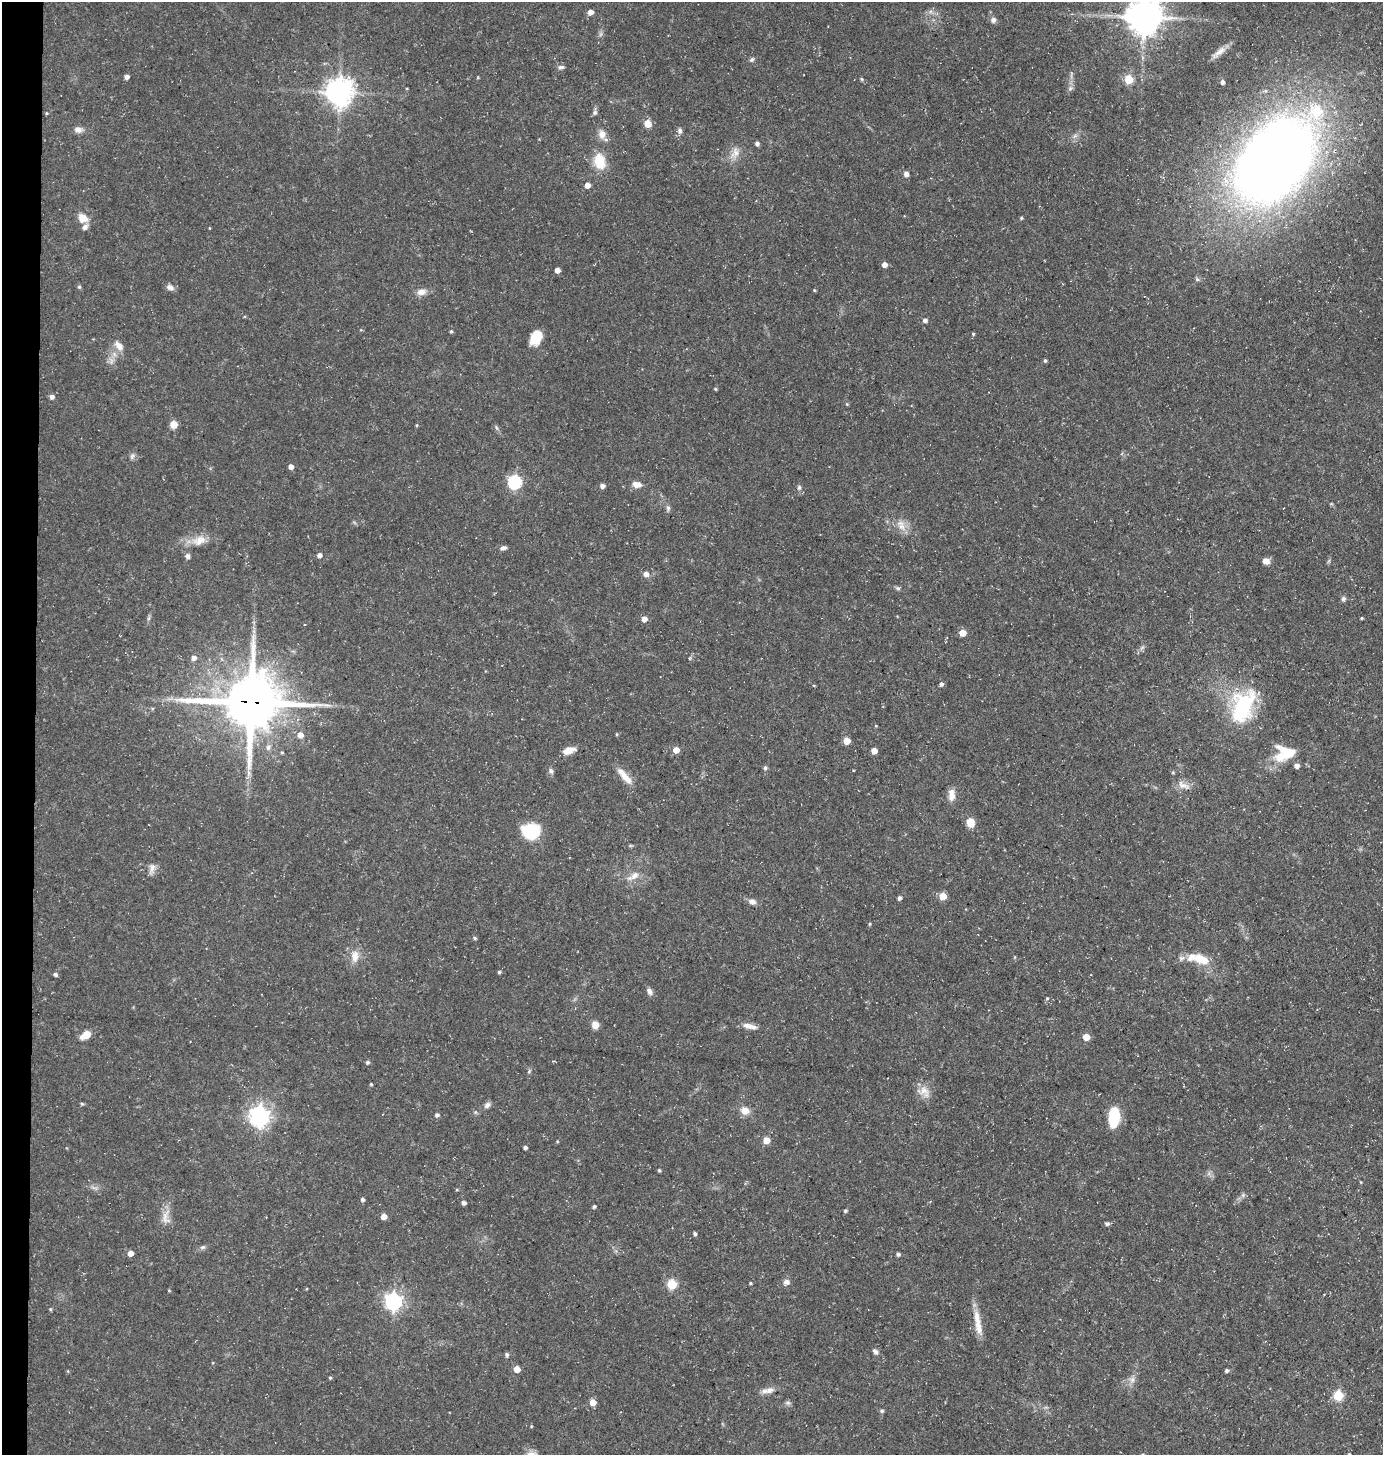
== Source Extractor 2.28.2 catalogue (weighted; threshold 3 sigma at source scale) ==
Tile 4 of 3 x 3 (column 1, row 2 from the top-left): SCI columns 101-1481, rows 1455-2907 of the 4388 x 4361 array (HDU 1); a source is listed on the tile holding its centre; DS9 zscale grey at full resolution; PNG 1385 x 1457 px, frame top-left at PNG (2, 2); no overlay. Shown black and unused: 2% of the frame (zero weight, under 3 of 5 exposures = <1% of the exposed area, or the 3 px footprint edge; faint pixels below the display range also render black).
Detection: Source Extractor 2.28.2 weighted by HDU 2 'WHT'; one run over the whole footprint, this tile lists its part. Background 0.15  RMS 0.0054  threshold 0.0244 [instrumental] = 3 sigma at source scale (4.5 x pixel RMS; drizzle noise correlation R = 1.50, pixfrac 1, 0.05/0.05 arcsec/px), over >= 5 px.
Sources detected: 160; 1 cosmic-ray / hot-pixel residue — not listed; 6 inside a brighter listed object's ellipse — not listed separately; the other 153 listed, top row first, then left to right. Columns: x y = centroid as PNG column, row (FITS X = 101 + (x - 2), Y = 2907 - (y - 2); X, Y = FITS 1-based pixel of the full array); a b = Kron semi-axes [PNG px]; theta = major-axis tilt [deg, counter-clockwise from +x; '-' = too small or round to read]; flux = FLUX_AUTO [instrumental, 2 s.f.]
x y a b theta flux
590 12 5 5 - 3.6
1144 17 10 10 - 1300
993 20 7 6 - 2
1219 52 24 7 38 4.4
752 59 7 6 - 1.1
561 67 8 5 1 1.4
127 77 4 4 - 2.4
1129 79 5 5 - 22
1222 82 5 4 - 1.7
1070 88 8 6 69 1.5
339 92 9 8 - 690
1317 112 8 8 - 25
47 113 4 3 - 0.54
595 113 7 5 47 1.4
648 123 5 5 - 13
78 130 11 8 -7 2.7
680 131 7 6 - 1.5
602 134 12 9 -80 4.5
757 143 5 5 - 1.4
735 153 18 10 67 5.1
600 161 20 14 -75 12
1274 161 61 40 50 890
906 174 6 6 - 2
587 185 4 4 - 4.3
83 218 12 9 -33 5.9
1021 218 4 4 - 0.73
884 264 5 4 - 3.5
557 270 4 4 - 3.2
1197 279 6 5 - 0.98
79 287 5 4 - 0.77
170 287 10 7 -17 2.3
814 290 4 3 - 0.57
422 292 12 9 17 3.7
925 320 5 5 - 1.9
451 331 4 4 - 0.73
973 334 4 4 - 0.66
536 337 13 9 65 15
119 346 16 9 -52 4.4
1045 361 4 4 - 0.86
715 389 4 3 - 0.61
52 397 5 5 - 2.1
173 424 5 5 - 14
417 425 5 3 - 0.51
496 427 7 4 -60 0.95
132 456 9 6 88 1.5
291 467 4 4 - 3.1
515 482 6 6 - 87
637 484 12 7 -10 3.8
602 486 5 4 - 2.2
799 487 7 5 75 1.1
668 508 8 5 -80 1.4
901 525 17 9 -72 5
199 540 21 13 19 7.8
503 548 8 5 9 1.7
319 555 4 4 - 2.5
188 556 7 6 - 1.6
1266 561 8 7 - 3.3
646 574 5 5 - 3
898 588 6 4 -1 0.92
1343 599 7 6 - 1.3
149 618 7 4 70 0.98
1361 618 4 3 - 0.64
644 619 5 5 - 3.6
962 633 5 5 - 8.2
194 658 6 5 - 2.4
690 658 5 3 - 0.68
941 684 5 4 - 1.5
814 686 4 3 - 0.43
251 702 19 17 2 3300
1243 706 37 23 68 48
876 726 5 3 - 0.42
617 734 4 4 - 0.55
300 735 6 6 - 3.8
847 741 5 5 - 8.5
268 747 8 6 68 1.8
569 750 15 7 16 4.6
676 750 5 5 - 5.9
874 751 5 4 - 5.5
1288 753 18 12 24 11
1297 766 5 5 - 2.4
765 768 5 5 - 1.3
551 771 7 6 - 1.4
1173 772 5 4 - 0.61
248 773 9 4 -82 1.9
624 776 28 8 -49 6.4
1183 785 20 9 -24 4.5
951 795 16 9 90 4.1
970 822 8 7 - 7.9
531 832 15 13 -2 29
152 869 16 7 73 2.9
633 876 20 8 30 5.1
943 896 5 5 - 12
899 898 4 4 - 1.6
752 902 10 7 -22 2.7
870 924 5 3 - 0.53
475 938 6 4 -28 0.79
355 956 17 11 85 6.1
1202 959 19 10 -23 11
499 972 4 4 - 0.84
55 974 5 4 - 1.3
649 991 9 6 -66 2
1047 998 4 4 - 0.6
595 1025 8 7 - 4.4
750 1026 20 6 -12 4.4
86 1035 10 6 31 8.2
1086 1037 5 5 - 8
367 1062 4 4 - 1.1
529 1071 6 5 - 0.89
371 1084 3 3 - 0.66
924 1091 19 14 -34 6
82 1104 5 4 - 0.79
487 1105 8 7 - 2
745 1111 11 9 -14 4.8
475 1112 6 4 -72 0.75
437 1115 5 4 - 1.5
260 1117 8 7 - 310
1114 1117 17 9 85 27
766 1140 5 5 - 8.7
525 1147 4 3 - 1.4
659 1170 4 4 - 0.7
457 1190 4 3 - 0.51
1243 1195 6 5 - 1.2
363 1199 4 4 - 1.3
464 1203 4 4 - 1.9
594 1206 4 3 - 1.1
845 1211 4 4 - 1
384 1216 5 5 - 4.3
166 1218 20 10 -71 5.5
1107 1224 6 4 -1 1.2
695 1234 4 4 - 1.2
203 1247 8 5 26 1.3
130 1253 5 4 - 4.4
898 1254 4 4 - 1.4
786 1282 9 7 27 2.4
750 1283 4 3 - 0.65
672 1284 5 5 - 31
169 1290 4 3 - 0.5
393 1302 7 7 - 200
50 1309 4 4 - 0.64
977 1319 27 9 -81 7.9
875 1351 7 5 -46 1.7
507 1354 5 5 - 1.4
517 1369 5 5 - 7.3
1227 1370 4 4 - 1.2
330 1378 4 4 - 0.75
1132 1380 9 7 75 2.5
770 1390 12 8 18 3.3
1338 1395 5 5 - 30
593 1402 5 5 - 6.1
788 1403 6 6 - 1.3
882 1411 6 5 - 0.83
531 1426 4 3 - 0.46
1349 1454 6 4 70 0.81
Overlapping masked pixels (flux is a lower limit): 1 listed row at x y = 251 702
Isophote crosses this tile's border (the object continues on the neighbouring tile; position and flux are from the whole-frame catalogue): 2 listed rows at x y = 1144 17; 1349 1454